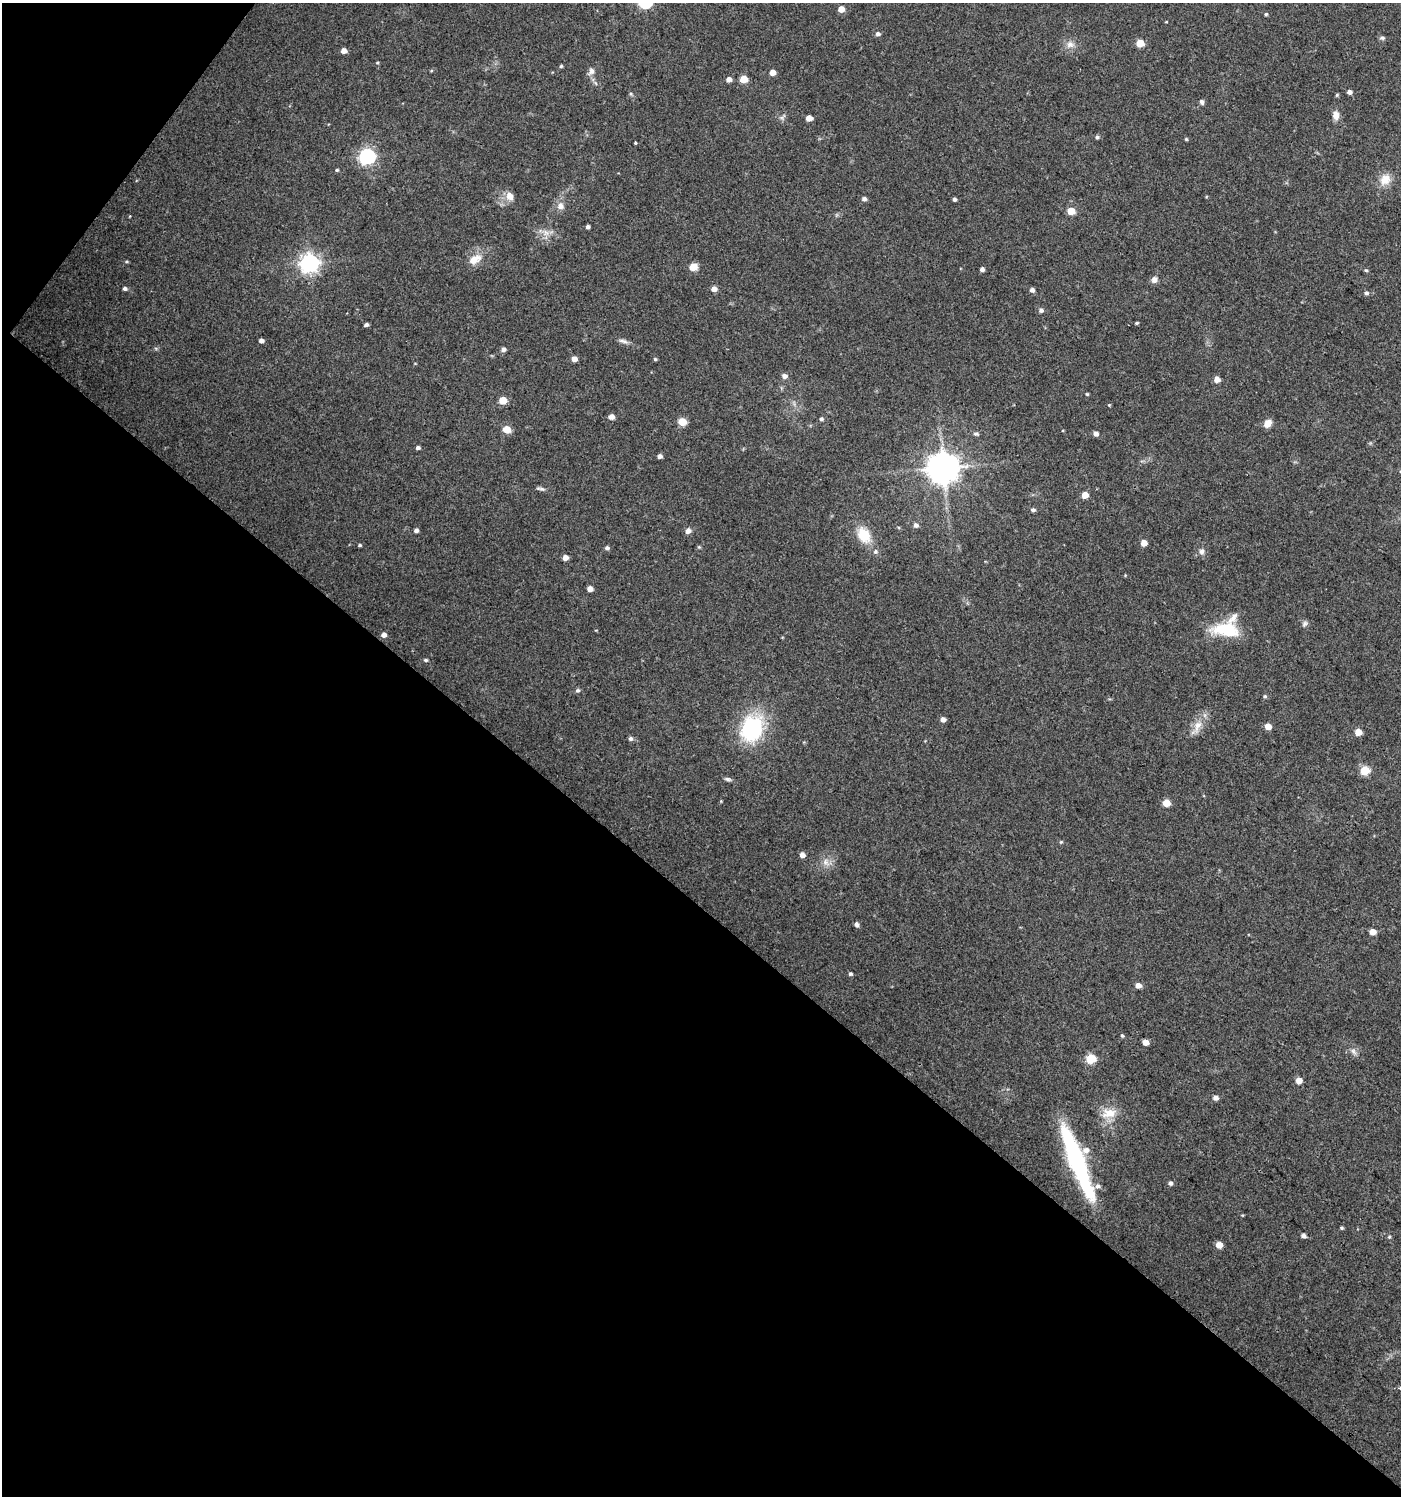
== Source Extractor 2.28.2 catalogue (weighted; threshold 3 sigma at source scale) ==
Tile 9 of 4 x 4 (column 1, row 3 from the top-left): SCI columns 176-1574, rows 1500-2993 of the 6014 x 5981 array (HDU 1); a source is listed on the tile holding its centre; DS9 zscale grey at full resolution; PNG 1403 x 1498 px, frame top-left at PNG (2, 3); no overlay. Shown black and unused: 41% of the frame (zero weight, under 3 of 4 exposures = <1% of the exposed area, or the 3 px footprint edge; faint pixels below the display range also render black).
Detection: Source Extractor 2.28.2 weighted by HDU 2 'WHT'; one run over the whole footprint, this tile lists its part. Background 0.0243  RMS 0.0041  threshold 0.0183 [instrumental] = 3 sigma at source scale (4.5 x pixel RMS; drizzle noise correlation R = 1.50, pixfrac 1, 0.0396/0.0396 arcsec/px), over >= 5 px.
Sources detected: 120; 4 inside a brighter listed object's ellipse — not listed separately; the other 116 listed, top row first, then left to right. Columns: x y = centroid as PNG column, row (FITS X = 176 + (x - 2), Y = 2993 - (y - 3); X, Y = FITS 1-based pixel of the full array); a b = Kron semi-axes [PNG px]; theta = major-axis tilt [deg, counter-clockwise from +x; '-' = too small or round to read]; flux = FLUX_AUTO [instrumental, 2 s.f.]
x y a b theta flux
841 9 5 5 - 4.4
1266 14 4 4 - 0.56
878 34 5 5 - 1.3
1382 38 7 5 9 0.83
1140 43 5 5 - 8.8
1070 44 12 9 -14 2.8
344 51 5 4 - 2.7
561 66 4 4 - 0.54
431 71 5 3 - 0.39
591 71 10 7 68 1.9
772 72 5 4 - 3.3
729 79 5 4 - 2.1
744 79 5 5 - 8.2
1349 92 4 4 - 1.7
1337 95 5 4 - 0.47
1202 102 6 5 - 1.2
1336 115 11 7 -82 3.1
782 118 7 4 -72 0.8
809 118 5 4 - 3.8
1097 137 5 4 - 0.75
1186 139 4 4 - 0.49
635 143 3 3 - 1.5
367 156 7 6 - 110
337 170 4 4 - 0.54
1385 179 16 13 46 5.3
510 196 12 10 -65 3.2
864 199 5 5 - 1.2
954 199 4 4 - 0.89
560 206 10 10 - 2.6
1071 211 5 5 - 8.6
588 227 4 3 - 1.1
545 233 11 8 -43 2.7
475 259 19 11 31 5.5
127 262 6 3 0 0.47
309 263 7 7 - 210
693 267 5 5 - 9.2
982 269 4 4 - 1.4
1366 270 5 4 - 0.53
1154 279 9 7 59 1.8
125 289 5 4 - 1.1
714 289 5 5 - 2.6
1032 290 5 5 - 1.5
1366 293 6 5 - 0.94
1041 310 6 6 - 1.1
1137 323 4 3 - 0.53
366 325 4 3 - 1.1
261 341 4 4 - 1.6
623 341 15 5 -17 1.6
503 349 6 5 - 1.3
574 359 5 4 - 2.9
655 359 4 4 - 0.52
784 376 6 6 - 1.8
1217 379 5 5 - 3.5
1087 394 4 4 - 0.43
503 400 5 5 - 7.9
1109 405 4 3 - 0.36
611 417 5 5 - 2.6
821 419 5 4 - 0.86
682 422 5 5 - 9.7
1268 423 10 7 51 2.9
506 430 5 5 - 7.6
976 434 6 5 - 0.93
1096 434 5 5 - 1.7
418 448 4 4 - 1
660 456 4 4 - 1.4
943 468 9 9 - 780
541 489 13 4 -11 1
1085 495 5 4 - 5.5
1033 510 6 5 - 1
916 525 6 5 - 1.3
416 530 5 4 - 1.3
688 531 6 5 - 2.2
864 535 19 13 -57 10
1144 543 5 5 - 4.3
360 545 5 4 - 0.52
699 547 5 4 - 0.46
607 548 5 5 - 1.1
875 551 6 6 - 1
1202 551 8 7 - 1.5
565 558 5 5 - 2.6
590 589 5 4 - 2.6
1305 624 8 6 45 1.1
1226 630 38 16 -4 16
384 635 5 5 - 2.1
426 660 5 4 - 0.71
577 690 6 5 - 0.85
1265 696 5 4 - 0.57
943 719 5 5 - 2
1268 726 5 5 - 4.7
1197 727 28 10 61 5.2
752 729 32 24 69 35
1358 732 5 5 - 5.8
630 739 5 5 - 1.1
1365 770 5 5 - 16
728 779 9 5 -6 0.95
1166 803 5 5 - 7.5
1061 842 5 4 - 0.48
802 855 5 5 - 2.4
826 862 12 8 -62 2.7
857 925 6 5 - 1.2
1373 932 5 4 - 4.3
850 974 5 4 - 0.79
1138 985 5 4 - 3.2
1122 1036 5 4 - 0.63
1145 1042 5 4 - 3.7
1354 1051 10 5 -49 1.4
1090 1059 6 5 - 20
1299 1081 5 5 - 4.4
1215 1098 6 5 - 1.8
1109 1113 22 13 3 6.7
1075 1158 70 14 -69 56
1170 1183 5 5 - 1.1
1342 1228 4 4 - 0.55
1303 1236 5 4 - 1.4
1389 1237 5 3 - 0.43
1219 1245 5 5 - 4.7